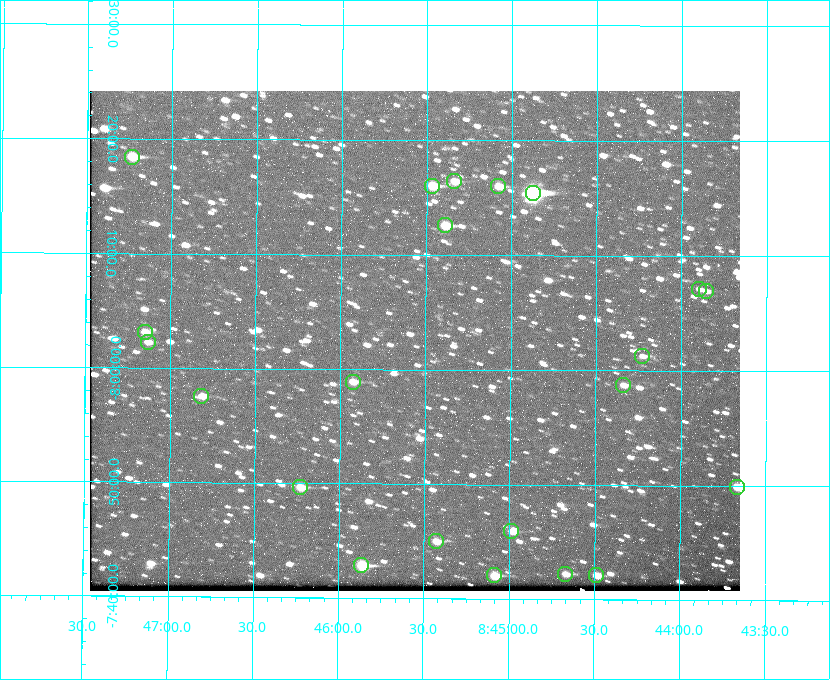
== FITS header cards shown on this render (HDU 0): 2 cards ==
NAXIS1  =                  650 / Width of table row in bytes
NAXIS2  =                  500 / Number of rows in table

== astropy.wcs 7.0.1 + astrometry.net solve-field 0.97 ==
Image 650 x 500 px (HDU 0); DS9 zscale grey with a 90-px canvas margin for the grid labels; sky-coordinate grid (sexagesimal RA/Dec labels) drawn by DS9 from the SOLVED WCS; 22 Tycho-2 reference stars matched to detected sources circled (green)
Header WCS: none
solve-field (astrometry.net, Tycho-2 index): SOLVED blind (the file carries no WCS)
Solved WCS: RA---TAN-SIP/DEC--TAN-SIP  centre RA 08:45:34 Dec -08:03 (131.39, -8.04 deg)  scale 5.24 arcsec/px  FOV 56.7' x 43.6'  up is +180 deg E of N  parity flipped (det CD > 0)
(file carries no celestial WCS; the grid is the blind solution)
Tycho-2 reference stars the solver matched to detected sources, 22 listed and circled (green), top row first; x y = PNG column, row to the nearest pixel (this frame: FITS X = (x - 90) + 1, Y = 500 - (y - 91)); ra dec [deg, ICRS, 3 dp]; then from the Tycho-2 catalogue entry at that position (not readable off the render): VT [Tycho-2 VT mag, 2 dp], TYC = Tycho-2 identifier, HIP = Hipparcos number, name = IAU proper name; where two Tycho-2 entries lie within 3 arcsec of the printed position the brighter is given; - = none
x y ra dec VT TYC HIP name
132 157 131.808 -8.307 9.64 5442-1713-1 - -
454 181 131.335 -8.274 10.98 5442-594-1 - -
432 186 131.367 -8.267 10.01 5442-454-1 - -
498 186 131.270 -8.267 10.78 5442-693-1 - -
533 193 131.219 -8.257 7.68 5442-1112-1 42924 -
445 225 131.348 -8.210 9.85 5442-617-1 - -
699 289 130.974 -8.119 12.03 5442-588-1 - -
706 291 130.964 -8.116 12.42 5442-381-1 - -
145 332 131.787 -8.052 11.26 5442-527-1 - -
148 342 131.783 -8.038 11.46 5442-45-1 - -
642 356 131.057 -8.021 12.20 5442-277-1 - -
353 382 131.481 -7.982 10.84 5442-1444-1 - -
623 385 131.085 -7.979 12.05 5442-273-1 - -
201 396 131.703 -7.959 11.45 5442-1027-1 - -
300 487 131.557 -7.828 10.76 5442-1179-1 - -
737 487 130.917 -7.832 10.58 5442-498-1 - -
511 531 131.247 -7.766 11.19 5442-426-1 - -
436 541 131.357 -7.750 10.86 5442-458-1 - -
361 565 131.466 -7.715 9.32 5442-1286-1 43006 -
565 574 131.168 -7.704 11.38 5442-657-1 - -
494 575 131.272 -7.701 10.67 5442-1279-1 - -
596 575 131.122 -7.702 11.05 5442-69-1 - -